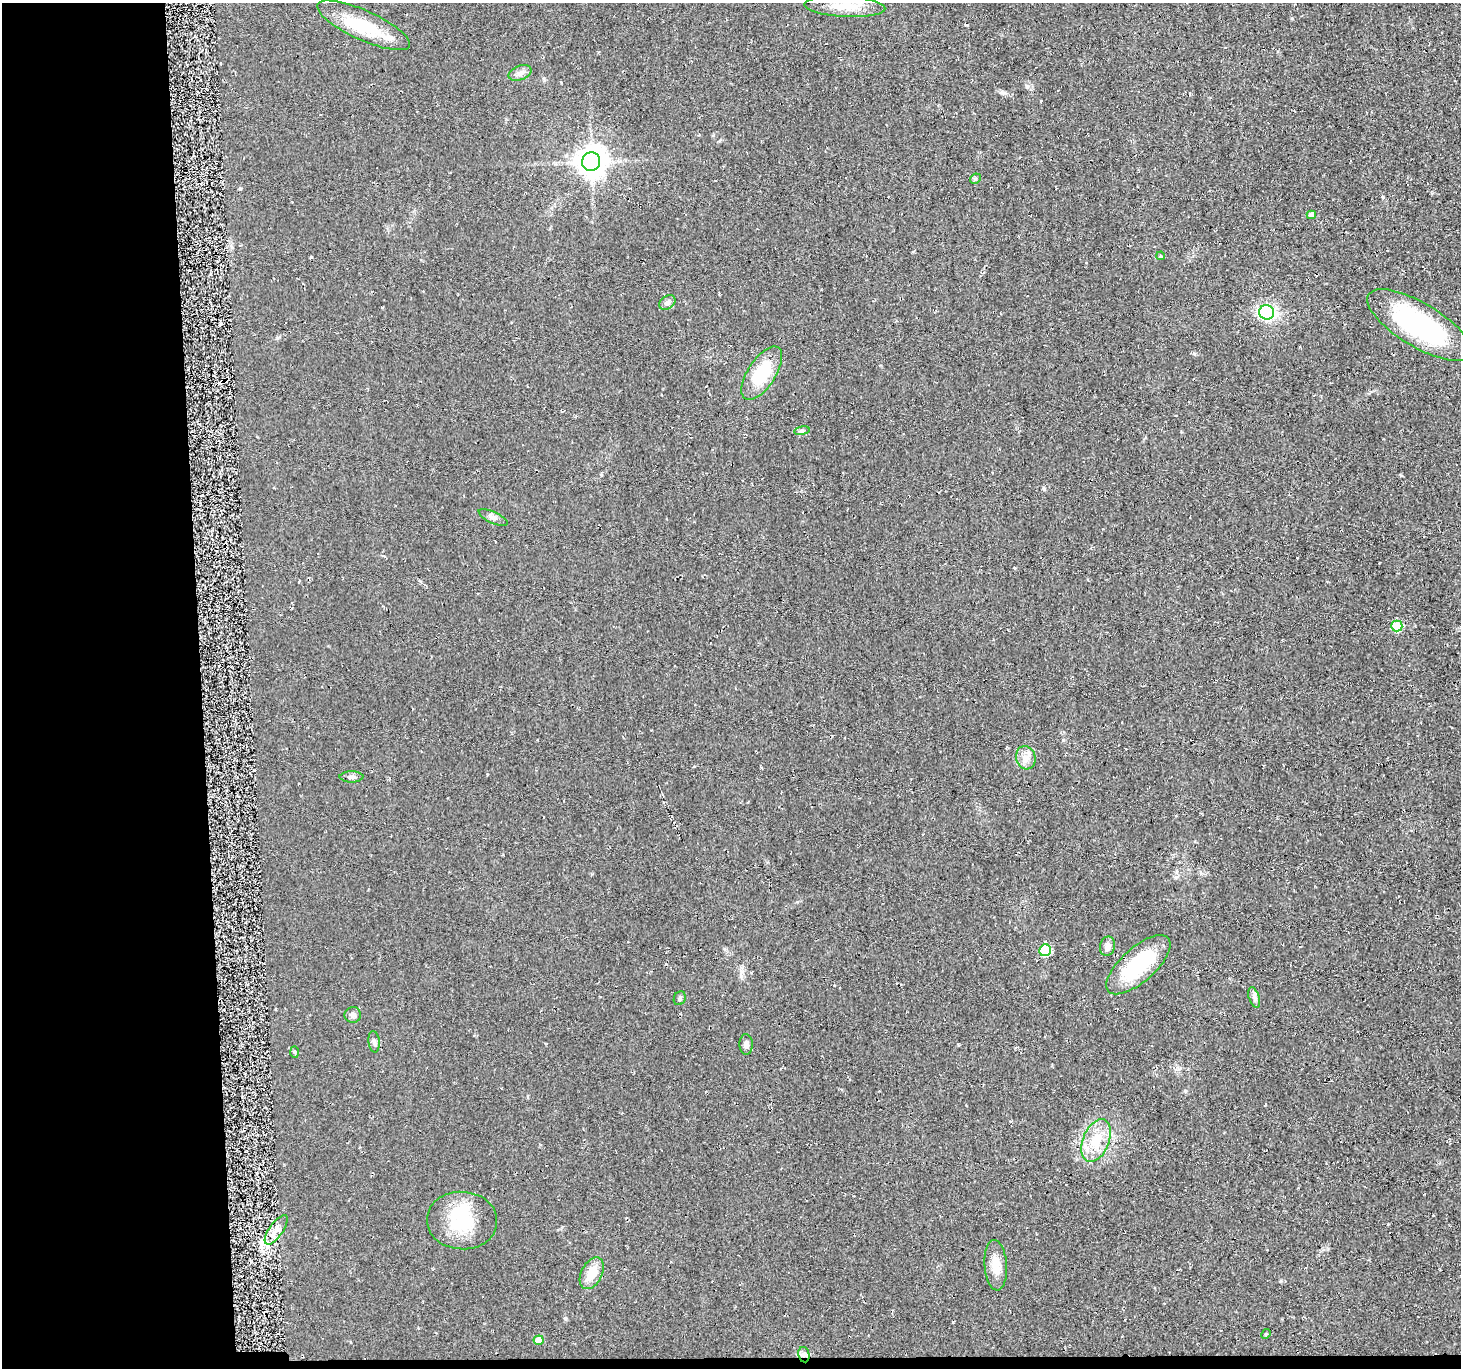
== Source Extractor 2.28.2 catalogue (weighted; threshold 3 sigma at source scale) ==
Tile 7 of 3 x 3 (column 1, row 3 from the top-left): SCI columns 6-1464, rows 146-1511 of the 4432 x 4382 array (HDU 1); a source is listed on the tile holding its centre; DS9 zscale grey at full resolution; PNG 1463 x 1370 px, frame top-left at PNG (2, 3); each listed source drawn as its Kron ellipse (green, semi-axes under 4 px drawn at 4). Shown black and unused: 14% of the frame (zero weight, under 2 of 3 exposures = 3% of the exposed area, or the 3 px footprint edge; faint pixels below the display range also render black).
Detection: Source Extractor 2.28.2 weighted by HDU 2 'WHT'; one run over the whole footprint, this tile lists its part. Background 0.0522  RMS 0.012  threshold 0.0536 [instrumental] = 3 sigma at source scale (4.5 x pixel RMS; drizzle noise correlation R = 1.50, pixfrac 1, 0.05/0.05 arcsec/px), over >= 5 px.
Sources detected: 37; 2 inside a brighter object's white glare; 1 cosmic-ray / hot-pixel residue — neither listed nor drawn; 1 inside a brighter listed object's ellipse — not listed separately; the other 33 listed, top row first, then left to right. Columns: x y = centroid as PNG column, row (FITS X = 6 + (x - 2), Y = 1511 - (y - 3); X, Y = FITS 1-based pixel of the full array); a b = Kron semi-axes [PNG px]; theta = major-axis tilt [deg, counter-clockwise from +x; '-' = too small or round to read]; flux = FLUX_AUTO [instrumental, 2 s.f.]
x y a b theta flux
845 6 40 10 -3 26
364 25 50 14 -24 59
520 73 12 7 21 5.6
591 162 9 9 - 1700
975 179 6 4 45 1.7
1311 215 5 4 - 9.1
1161 256 4 3 - 1.9
667 303 9 6 34 3.9
1267 312 7 7 - 160
1419 325 59 22 -31 170
762 373 30 14 57 56
802 431 8 4 9 2.1
493 517 16 5 -25 4.7
1397 626 5 5 - 54
1026 758 12 9 -75 9.3
351 777 12 5 0 4.3
1107 946 10 7 78 6.9
1045 950 6 5 - 73
1138 965 40 17 42 93
1254 997 10 5 -72 4.1
680 998 7 5 65 2.4
353 1015 8 8 - 3.9
374 1042 11 5 -84 3.5
746 1044 10 6 -88 4.6
294 1052 6 4 -88 1.5
1096 1141 22 13 68 31
462 1221 35 29 -3 67
276 1230 17 7 55 13
996 1265 25 11 -86 20
592 1273 17 10 62 21
1266 1334 5 4 - 1.3
539 1340 5 5 - 17
804 1355 8 5 -80 3.8
Overlapping masked pixels (flux is a lower limit): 1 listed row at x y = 804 1355
Unlisted compact peaks at least as high as the median listed source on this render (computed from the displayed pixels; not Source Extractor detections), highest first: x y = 953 1322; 565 1318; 1027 86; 1185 1091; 1044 489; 1281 1281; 1002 92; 966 25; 1194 354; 277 338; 1401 475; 1292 18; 601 475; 694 766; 724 949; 1063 740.